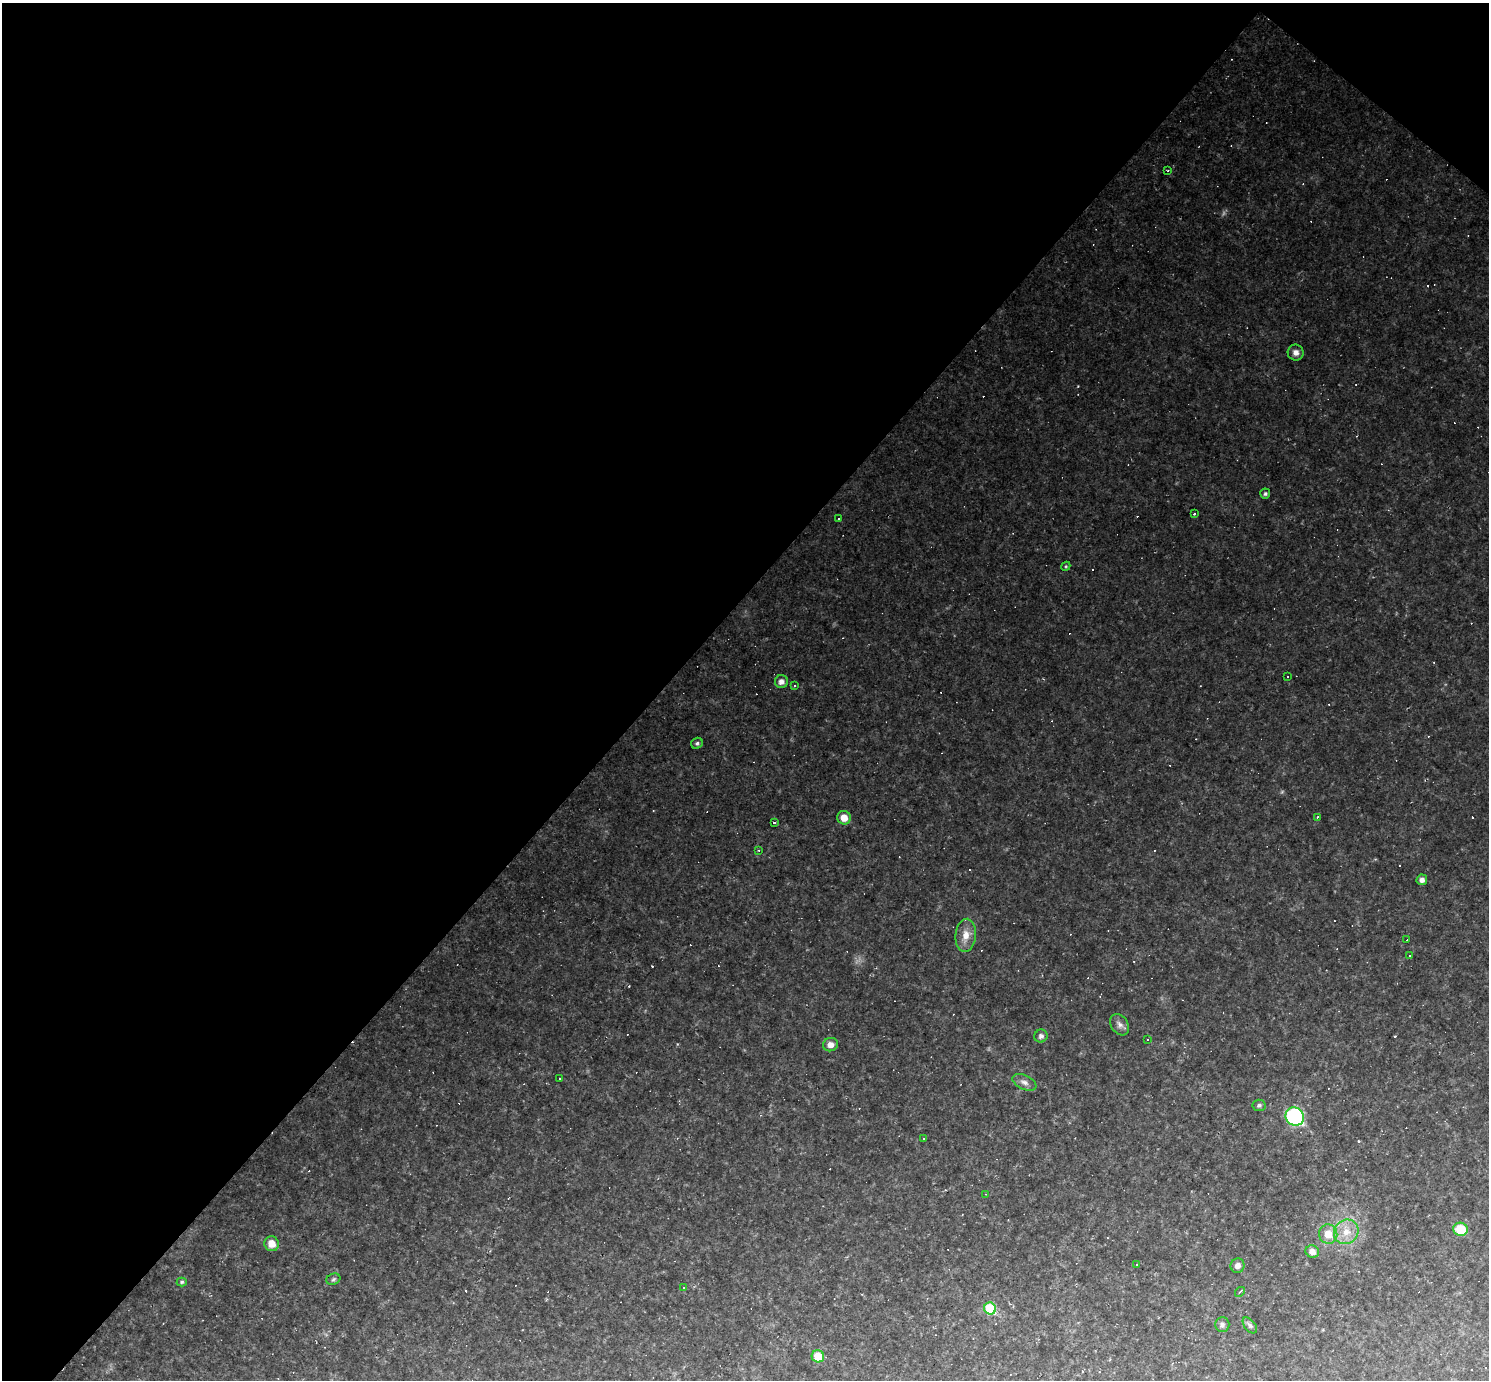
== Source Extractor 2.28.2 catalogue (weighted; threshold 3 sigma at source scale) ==
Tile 2 of 4 x 4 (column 2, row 1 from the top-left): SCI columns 1488-2974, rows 4425-5802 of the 5949 x 5952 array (HDU 1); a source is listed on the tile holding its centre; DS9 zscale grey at full resolution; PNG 1491 x 1382 px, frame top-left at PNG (2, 3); each listed source drawn as its Kron ellipse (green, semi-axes under 4 px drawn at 4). Shown black and unused: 45% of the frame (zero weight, under 2 of 3 exposures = <1% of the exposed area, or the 3 px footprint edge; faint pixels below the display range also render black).
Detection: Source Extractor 2.28.2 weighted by HDU 2 'WHT'; one run over the whole footprint, this tile lists its part. Background 0.0987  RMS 0.01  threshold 0.0455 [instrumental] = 3 sigma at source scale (4.5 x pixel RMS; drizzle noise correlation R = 1.50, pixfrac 1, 0.05/0.05 arcsec/px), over >= 5 px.
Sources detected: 80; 37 cosmic-ray / hot-pixel residue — neither listed nor drawn; the other 43 listed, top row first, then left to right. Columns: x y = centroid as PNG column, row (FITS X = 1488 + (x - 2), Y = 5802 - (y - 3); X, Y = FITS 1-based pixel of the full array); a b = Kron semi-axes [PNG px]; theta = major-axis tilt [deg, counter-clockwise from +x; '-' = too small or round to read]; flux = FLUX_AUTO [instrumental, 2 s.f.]
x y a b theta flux
1168 170 3 2 - 0.92
1296 353 8 8 - 5.2
1265 494 5 5 - 2
1194 514 3 2 - 1.7
838 518 3 3 - 9
1066 566 5 3 - 1
1287 677 3 3 - 3.4
781 682 6 6 - 5.5
795 686 3 2 - 1.4
697 743 6 5 - 2.1
1317 817 3 3 - 1.3
844 818 7 6 - 11
774 823 4 3 - 1.7
759 850 3 3 - 0.99
1422 880 5 5 - 4.1
966 935 16 10 85 12
1407 940 3 2 - 1.5
1409 956 3 2 - 0.94
1120 1025 11 8 -57 5
1041 1036 7 6 - 3.4
1147 1039 3 3 - 3.4
830 1045 7 6 - 6.7
560 1079 2 2 - 0.81
1024 1082 13 7 -25 5
1259 1105 6 5 - 2.4
1295 1117 9 9 - 140
923 1139 3 3 - 15
986 1194 3 2 - 0.64
1460 1229 7 6 - 27
1346 1232 13 11 43 14
1328 1234 9 9 - 14
272 1244 7 7 - 10
1312 1251 7 6 - 6.4
1136 1264 3 2 - 0.96
1238 1266 7 7 - 5.2
333 1279 7 5 23 2
182 1282 5 4 - 1.6
684 1287 3 3 - 2.9
1240 1292 5 2 - 1.2
990 1308 6 5 - 51
1222 1324 7 7 - 2.8
1250 1325 9 5 -52 2.7
818 1356 6 6 - 20